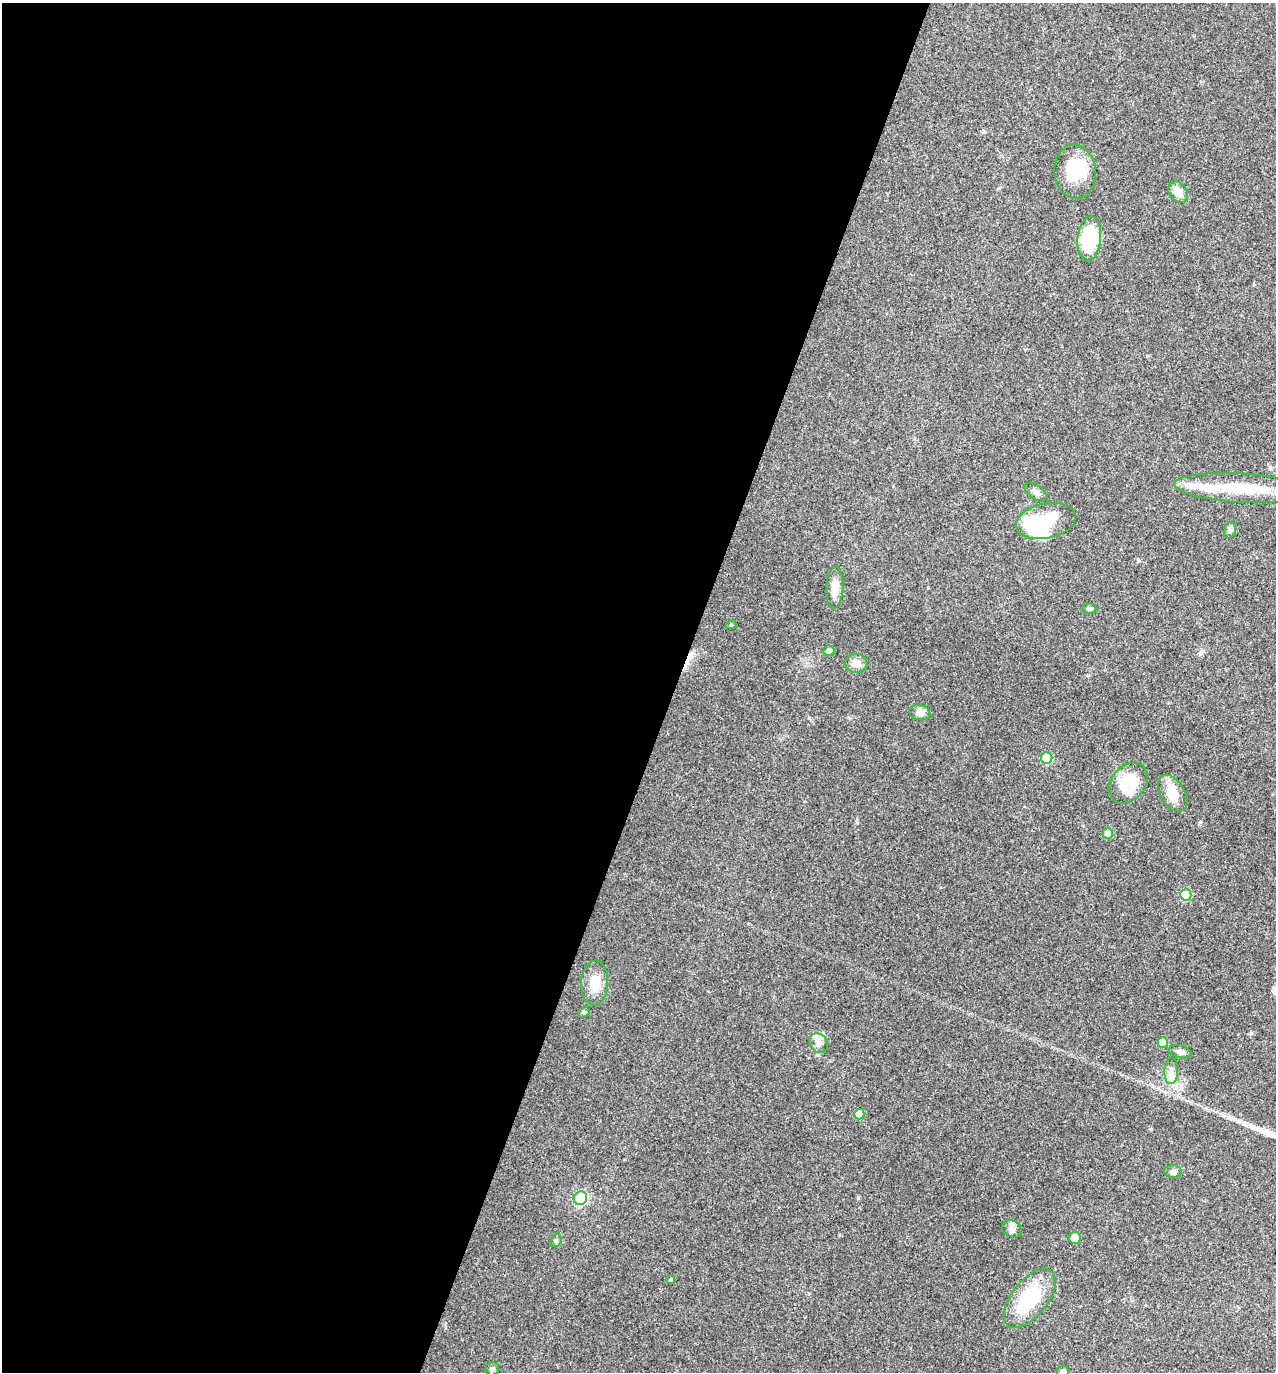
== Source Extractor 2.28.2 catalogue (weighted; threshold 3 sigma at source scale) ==
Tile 5 of 4 x 4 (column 1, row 2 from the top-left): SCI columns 138-1411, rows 2749-4118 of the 5504 x 5492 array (HDU 1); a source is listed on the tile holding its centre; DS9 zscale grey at full resolution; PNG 1278 x 1374 px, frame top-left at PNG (2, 3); each listed source drawn as its Kron ellipse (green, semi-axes under 4 px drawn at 4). Shown black and unused: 53% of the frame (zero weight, under 3 of 4 exposures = <1% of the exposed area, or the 3 px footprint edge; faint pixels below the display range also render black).
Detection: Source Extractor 2.28.2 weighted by HDU 2 'WHT'; one run over the whole footprint, this tile lists its part. Background 0.0934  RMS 0.006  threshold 0.0269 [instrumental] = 3 sigma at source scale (4.5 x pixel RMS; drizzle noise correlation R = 1.50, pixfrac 1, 0.05/0.05 arcsec/px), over >= 5 px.
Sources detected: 41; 3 inside a brighter object's white glare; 1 cosmic-ray / hot-pixel residue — neither listed nor drawn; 3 inside a brighter listed object's ellipse — not listed separately; the other 34 listed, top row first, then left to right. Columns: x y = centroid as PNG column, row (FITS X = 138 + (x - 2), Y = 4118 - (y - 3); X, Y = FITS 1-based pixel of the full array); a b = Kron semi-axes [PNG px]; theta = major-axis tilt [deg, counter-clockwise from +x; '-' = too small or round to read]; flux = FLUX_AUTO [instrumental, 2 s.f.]
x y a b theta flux
1075 172 27 21 -84 20
1178 192 11 9 -50 5
1089 239 22 11 84 37
1242 488 67 14 -4 34
1036 492 13 6 -33 2.4
1046 521 30 17 12 31
1230 530 8 6 78 1.5
835 588 21 8 86 7.2
1089 609 7 5 -1 1.3
731 625 6 3 18 0.65
829 651 5 5 - 4.1
856 663 11 9 -5 5
920 713 10 7 -10 3.4
1047 758 6 5 - 26
1128 783 22 17 50 22
1173 793 20 12 -59 14
1108 834 5 5 - 11
1186 895 6 5 - 32
595 983 22 13 87 11
584 1012 6 5 - 1
1163 1042 5 5 - 13
819 1043 10 8 -53 3.4
1180 1052 11 6 -13 2.3
1171 1071 13 7 88 3.9
859 1114 5 5 - 11
1173 1171 9 6 0 1.6
580 1198 7 6 - 87
1012 1229 10 8 -31 2.7
1075 1238 6 6 - 6.2
556 1240 7 5 69 1
671 1280 4 4 - 0.93
1030 1298 35 18 51 35
492 1369 7 6 - 1.5
1063 1372 5 5 - 3.5
Isophote crosses this tile's border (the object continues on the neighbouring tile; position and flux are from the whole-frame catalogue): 2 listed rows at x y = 1242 488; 1063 1372
Unlisted compact peaks at least as high as the median listed source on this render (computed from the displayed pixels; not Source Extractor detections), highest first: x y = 858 1198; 1200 822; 1088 675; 1251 1033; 809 718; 1152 1086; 1151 1129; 1139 561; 857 823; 1200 654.